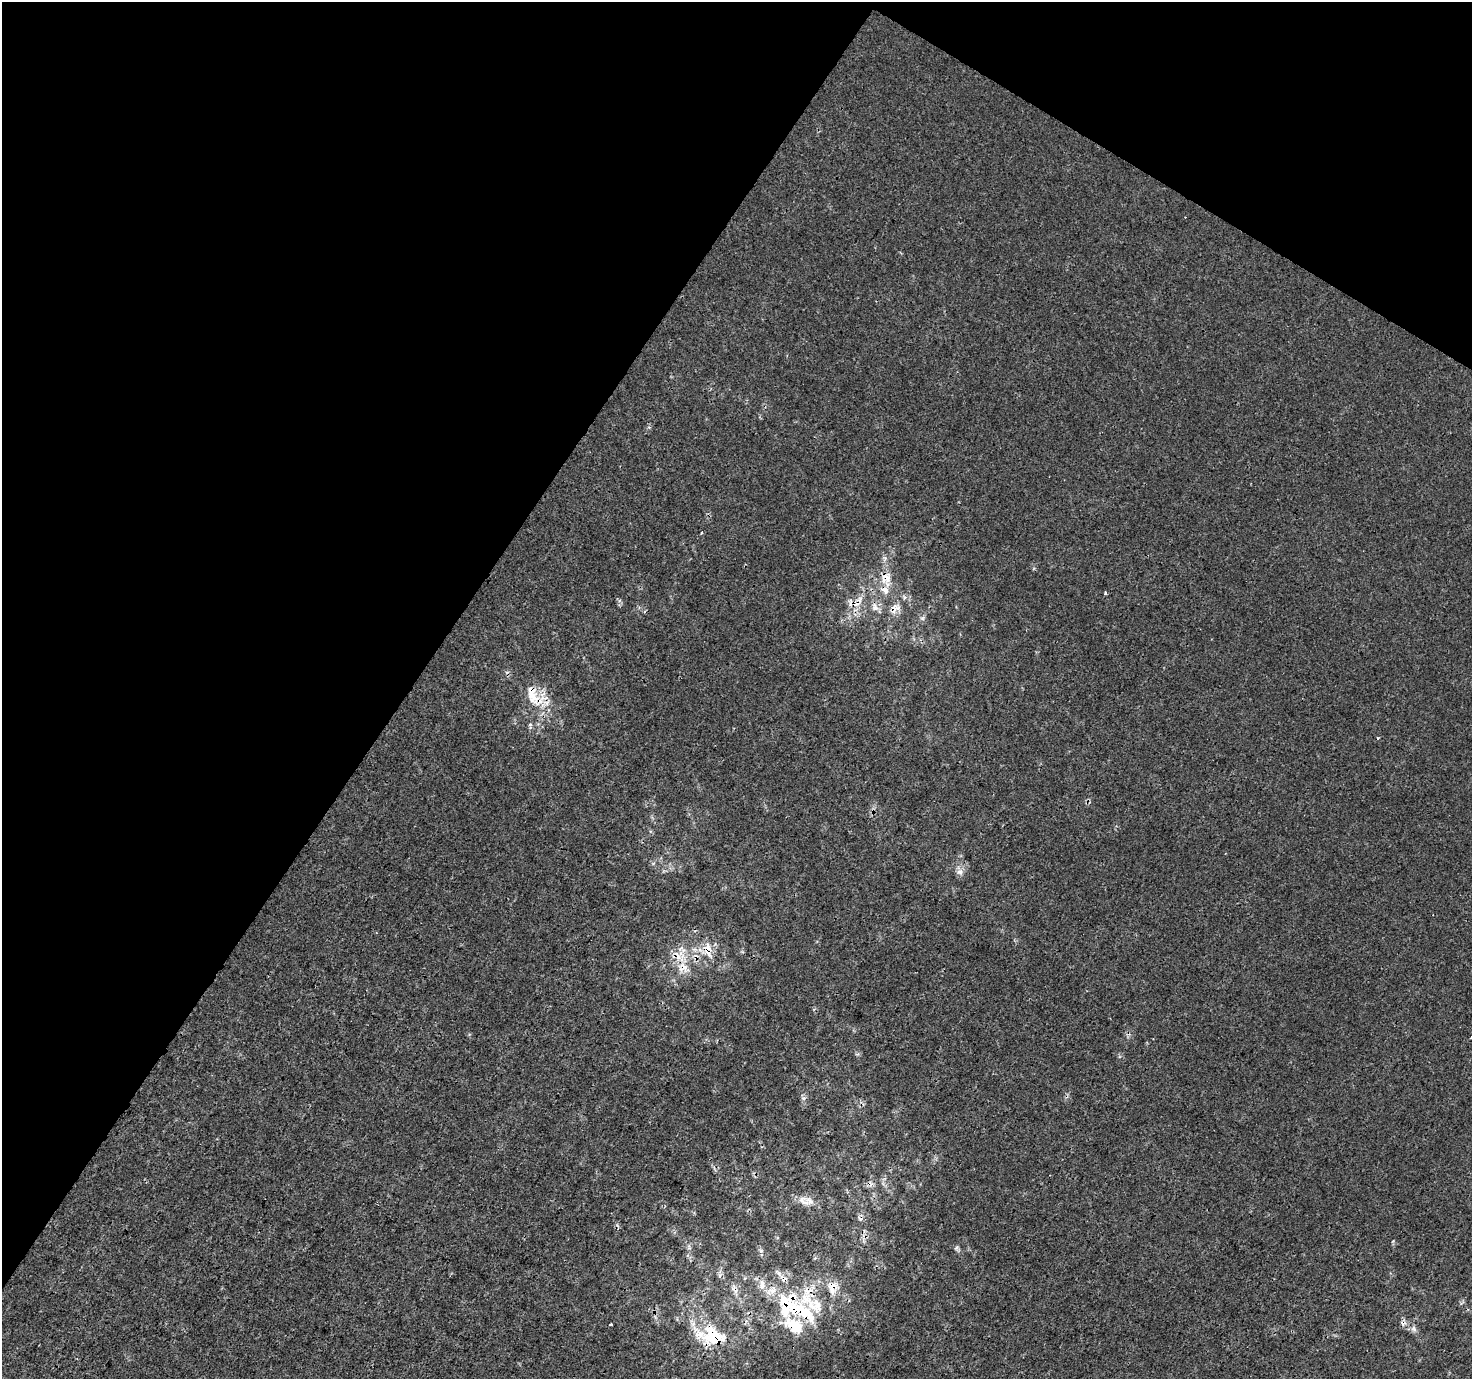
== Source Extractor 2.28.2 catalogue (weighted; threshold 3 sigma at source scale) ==
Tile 2 of 4 x 4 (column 2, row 1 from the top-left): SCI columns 1481-2950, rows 4392-5768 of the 5893 x 5961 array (HDU 1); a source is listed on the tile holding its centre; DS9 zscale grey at full resolution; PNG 1474 x 1381 px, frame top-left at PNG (2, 2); no overlay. Shown black and unused: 33% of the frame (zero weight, under 3 of 4 exposures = <1% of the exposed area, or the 3 px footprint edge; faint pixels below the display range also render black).
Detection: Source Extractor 2.28.2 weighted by HDU 2 'WHT'; one run over the whole footprint, this tile lists its part. Background 1.24e-04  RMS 0.0015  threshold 0.00653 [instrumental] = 3 sigma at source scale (4.5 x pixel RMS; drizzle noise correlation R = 1.50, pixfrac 1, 0.0396/0.0396 arcsec/px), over >= 5 px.
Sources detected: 31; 3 cosmic-ray / hot-pixel residue — not listed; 8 inside a brighter listed object's ellipse — not listed separately; the other 20 listed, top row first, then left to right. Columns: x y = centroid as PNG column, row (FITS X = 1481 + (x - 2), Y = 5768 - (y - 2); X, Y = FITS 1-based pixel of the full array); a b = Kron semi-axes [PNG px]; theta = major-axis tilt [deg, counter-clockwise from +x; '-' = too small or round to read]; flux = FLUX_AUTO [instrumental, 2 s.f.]
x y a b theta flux
702 533 4 3 - 0.13
886 577 18 10 -47 1.7
885 590 12 8 -49 1.1
1105 592 5 3 - 0.16
857 603 25 9 42 2.3
875 607 11 8 -84 0.92
895 608 15 9 49 1.2
532 695 35 17 -63 4.5
960 872 9 7 -2 0.61
707 948 16 13 -83 2.1
676 955 23 11 -8 2.5
683 967 15 11 46 1.8
803 1201 17 10 -36 1.3
761 1251 6 3 18 0.2
832 1288 19 11 81 1.8
735 1289 11 6 -56 0.63
802 1311 74 25 -12 14
611 1324 3 3 - 0.24
1414 1329 9 4 -55 0.45
713 1336 34 23 -20 7.5
Overlapping masked pixels (flux is a lower limit): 11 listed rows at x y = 886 577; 857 603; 895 608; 532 695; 707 948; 676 955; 683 967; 832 1288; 735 1289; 802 1311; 713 1336
Unlisted compact peaks at least as high as the median listed source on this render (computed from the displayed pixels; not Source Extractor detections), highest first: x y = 803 1098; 956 1248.